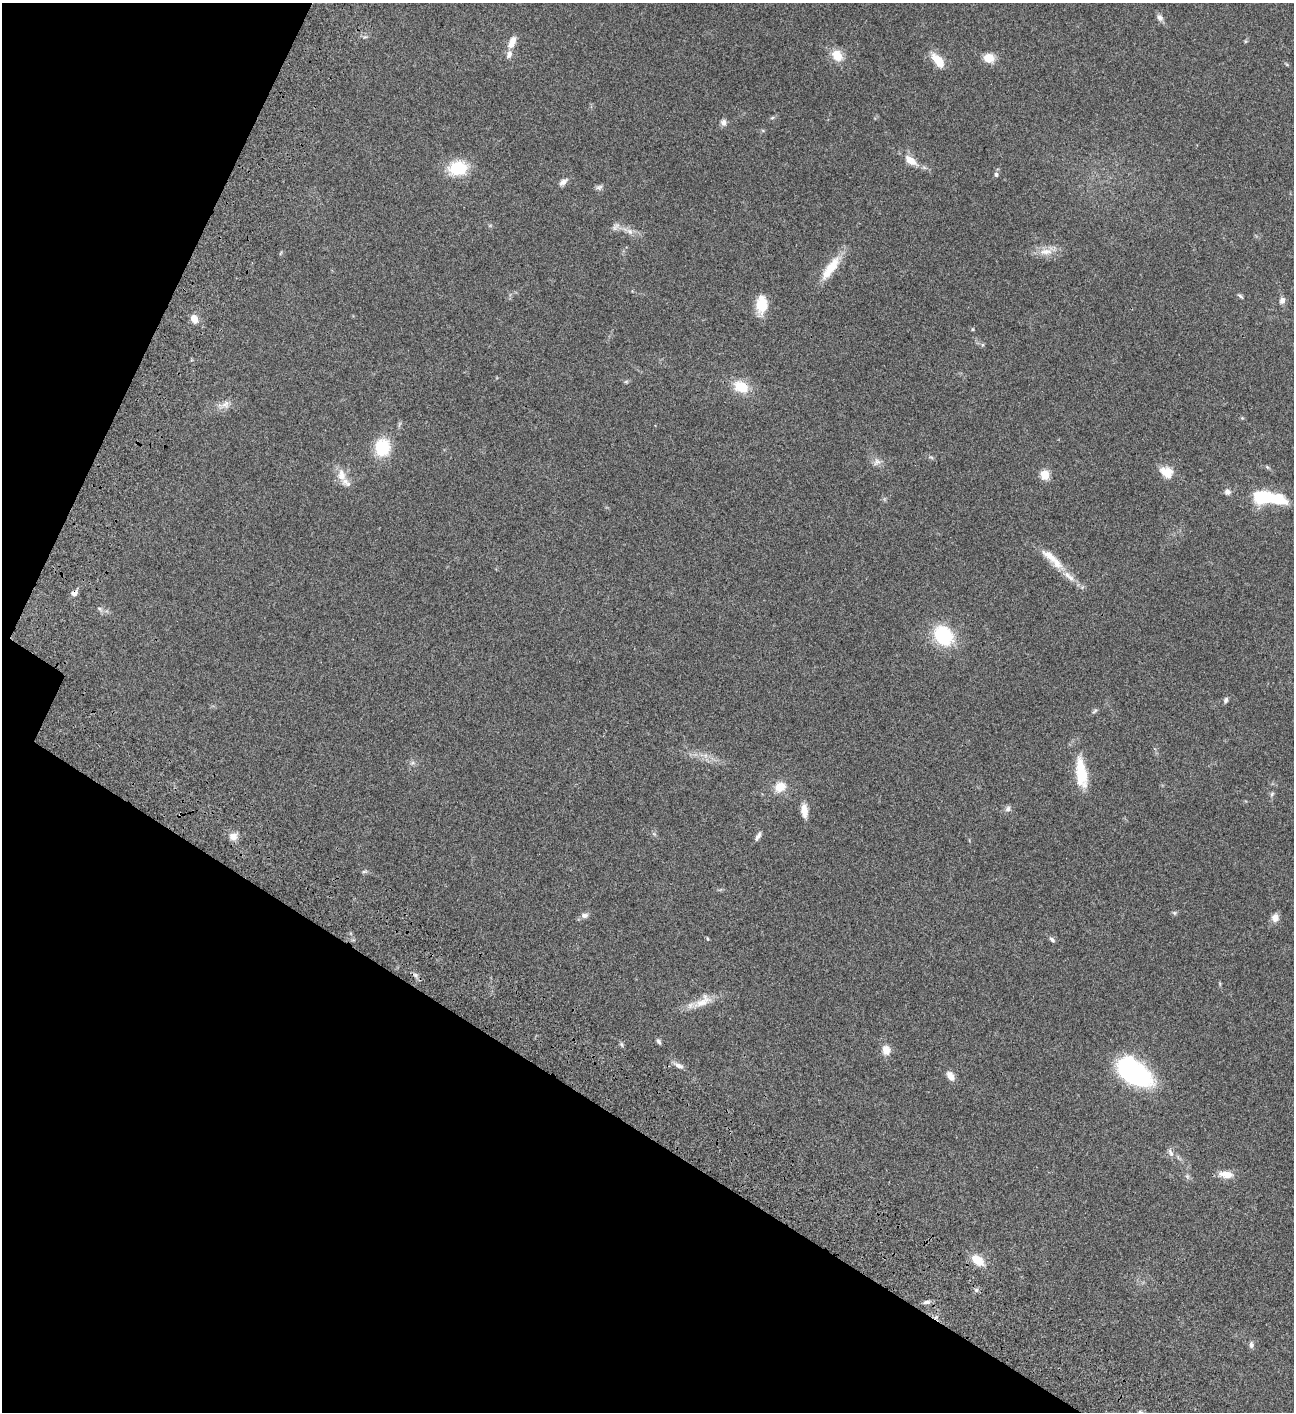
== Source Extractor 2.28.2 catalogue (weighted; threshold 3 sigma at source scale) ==
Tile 9 of 4 x 4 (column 1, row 3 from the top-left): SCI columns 505-1796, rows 1613-3022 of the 6049 x 6047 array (HDU 1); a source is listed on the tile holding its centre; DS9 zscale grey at full resolution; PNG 1296 x 1414 px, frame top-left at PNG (2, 3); no overlay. Shown black and unused: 26% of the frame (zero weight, under 3 of 4 exposures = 13% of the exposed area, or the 3 px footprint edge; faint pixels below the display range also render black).
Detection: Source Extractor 2.28.2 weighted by HDU 2 'WHT'; one run over the whole footprint, this tile lists its part. Background 0.064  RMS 0.0059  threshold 0.0264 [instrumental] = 3 sigma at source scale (4.5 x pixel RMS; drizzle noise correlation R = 1.50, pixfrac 1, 0.05/0.05 arcsec/px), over >= 5 px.
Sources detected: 79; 1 inside a brighter object's white glare — not listed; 4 inside a brighter listed object's ellipse — not listed separately; the other 74 listed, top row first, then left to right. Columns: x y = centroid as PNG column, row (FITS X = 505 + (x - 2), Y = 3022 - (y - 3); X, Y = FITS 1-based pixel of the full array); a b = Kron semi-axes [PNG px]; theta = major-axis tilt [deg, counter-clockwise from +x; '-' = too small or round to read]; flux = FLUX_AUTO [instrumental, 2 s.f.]
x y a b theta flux
1160 17 10 7 -51 2.3
1245 41 6 4 -72 0.54
512 42 16 8 68 5.1
837 55 16 13 -53 8.6
989 58 11 10 - 7.6
938 60 20 9 -50 10
772 118 6 4 19 0.83
723 122 9 7 -75 2.3
910 160 18 9 -33 7.5
458 168 17 13 9 24
996 174 8 5 -90 1.3
563 182 12 7 39 2.8
599 187 10 6 15 1.6
490 225 6 4 19 0.65
616 227 14 8 52 2.5
630 231 11 6 -45 2.8
1046 251 23 11 14 7.5
831 268 38 11 54 13
1240 296 9 4 -40 1.1
1282 300 9 7 70 2.3
762 304 19 11 87 15
194 319 10 8 -62 4.7
973 329 5 3 - 0.53
982 345 6 4 -64 0.92
626 382 7 4 1 0.84
741 387 14 10 -29 15
224 405 20 10 20 4.8
382 447 21 18 81 19
931 457 9 4 -22 1
877 462 12 10 23 3.3
1267 467 6 5 - 0.79
1167 472 16 12 -21 8.6
1045 474 5 5 - 25
341 475 18 12 -78 6.7
1227 492 8 8 - 2.1
1262 497 16 10 5 34
1050 556 39 11 -42 12
74 593 9 7 44 2.3
100 609 10 6 -45 1.5
943 636 22 17 -48 34
1226 700 8 6 68 1.4
1095 711 10 5 42 1.1
412 763 7 5 12 1.4
1081 773 39 13 -82 20
780 787 11 9 32 10
1272 794 8 5 68 1.2
1008 809 9 8 - 1.9
804 810 17 7 -84 5.9
654 834 7 4 -18 0.85
233 836 10 9 - 4.3
758 836 12 5 61 2.1
364 871 8 3 14 0.83
1174 913 7 5 -21 0.97
585 915 10 7 0 2.3
1275 917 10 8 78 3.8
707 939 6 3 -81 0.52
1052 939 9 5 -38 1.3
415 975 8 6 -47 1.6
1220 984 6 4 -72 0.64
703 1001 31 13 33 9.3
658 1041 8 4 -58 1.2
621 1044 8 3 -71 0.93
886 1050 12 10 -83 5.4
678 1066 14 6 -29 3
1135 1073 23 15 -25 110
950 1076 11 7 -54 4.4
1170 1153 13 6 -66 2.3
1226 1174 18 8 -7 6.4
1187 1176 7 4 -45 1.2
978 1260 19 11 -37 9.1
976 1290 7 5 -23 1.3
927 1302 11 5 5 1.8
936 1317 7 4 20 1.1
1251 1345 9 6 89 1.8
Overlapping masked pixels (flux is a lower limit): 2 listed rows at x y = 74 593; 936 1317